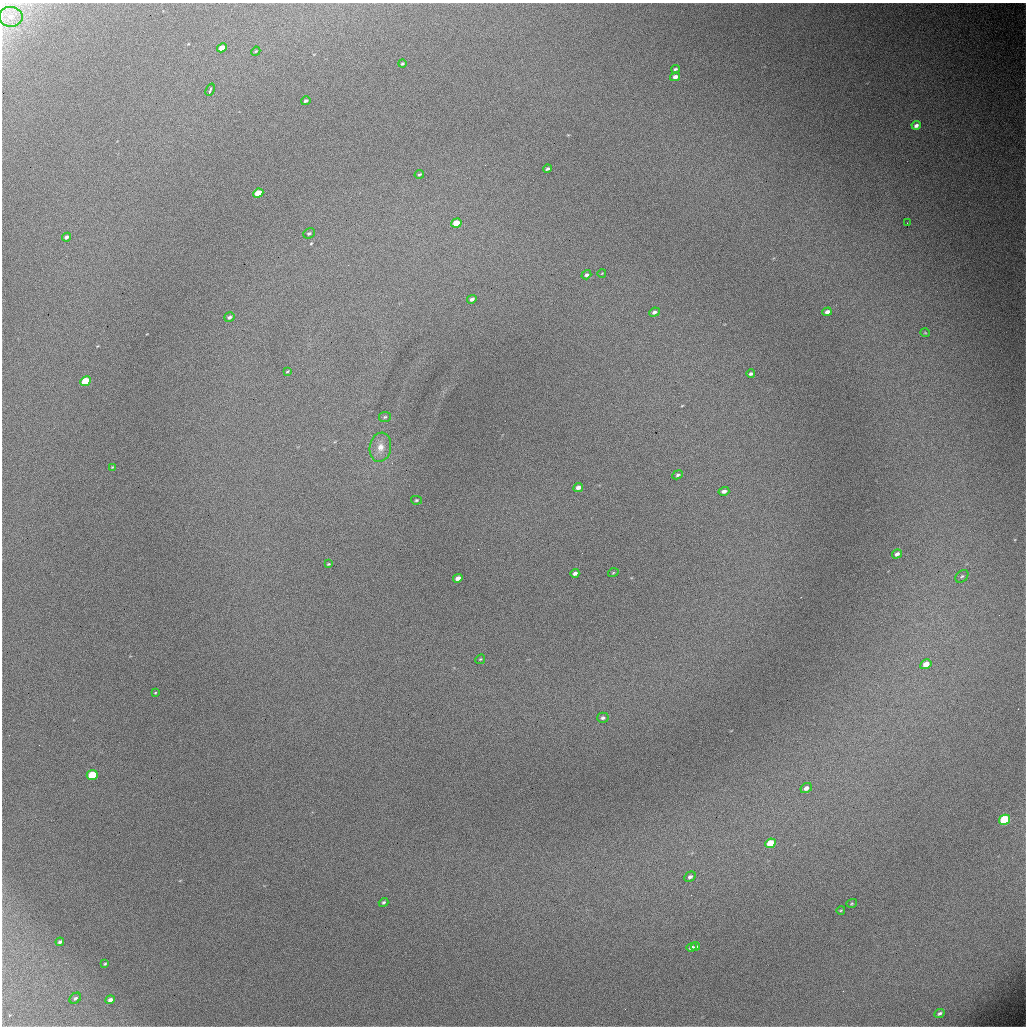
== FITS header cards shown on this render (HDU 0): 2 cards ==
NAXIS1  =                 1024 / length of data axis 1
NAXIS2  =                 1024 / length of data axis 2

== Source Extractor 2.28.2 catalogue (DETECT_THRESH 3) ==
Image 1024 x 1024 px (HDU 0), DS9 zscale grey, 1 PNG px = 1 image px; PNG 1028 x 1028 px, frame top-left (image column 1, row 1024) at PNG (2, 3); each listed source drawn as its Kron ellipse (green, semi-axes under 4 px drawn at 4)
Background 6660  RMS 63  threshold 188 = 3 sigma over >= 5 px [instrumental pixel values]
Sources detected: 58; all 58 listed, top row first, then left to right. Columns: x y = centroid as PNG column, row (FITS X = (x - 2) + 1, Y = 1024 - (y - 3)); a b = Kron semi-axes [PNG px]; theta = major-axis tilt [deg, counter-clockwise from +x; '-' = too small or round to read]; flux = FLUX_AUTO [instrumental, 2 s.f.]
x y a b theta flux
11 17 12 10 -1 49000
222 48 5 4 - 49000
256 51 5 3 - 4200
402 64 4 3 - 6000
675 69 4 3 - 7200
675 77 5 4 - 18000
210 90 6 3 68 13000
306 101 5 4 - 9600
916 125 4 4 - 16000
547 169 4 3 - 7200
419 174 5 3 - 5100
258 193 5 4 - 100000
456 223 5 4 - 75000
907 223 2 2 - 2000
309 233 6 5 - 7400
66 237 4 3 - 13000
602 273 4 2 - 3000
586 275 5 4 - 9400
472 299 5 4 - 13000
654 312 5 4 - 11000
827 312 5 4 - 21000
229 317 5 4 - 9500
925 333 5 3 - 3300
287 371 4 2 - 4000
751 374 4 3 - 9300
85 381 5 4 - 180000
385 417 6 5 - 6700
380 447 15 10 80 46000
112 467 4 4 - 3400
678 475 5 4 - 8200
578 488 5 4 - 19000
724 491 5 4 - 14000
416 500 5 4 - 5200
897 554 5 4 - 14000
328 564 3 3 - 4600
575 573 4 3 - 14000
613 573 5 3 - 3700
962 576 7 5 43 8900
458 578 5 4 - 21000
480 659 5 4 - 4900
926 664 6 4 31 42000
155 693 3 3 - 3500
603 718 6 5 - 8800
92 775 5 4 - 170000
806 788 6 5 - 19000
1004 820 5 5 - 370000
770 843 5 4 - 120000
690 877 6 4 30 12000
384 902 5 4 - 7500
852 903 5 4 - 4300
841 910 4 3 - 3600
60 942 4 3 - 9200
696 946 4 3 - 6400
691 947 5 3 - 13000
105 964 4 3 - 4700
75 998 6 4 41 8400
110 1000 5 3 - 15000
940 1013 5 3 - 9100